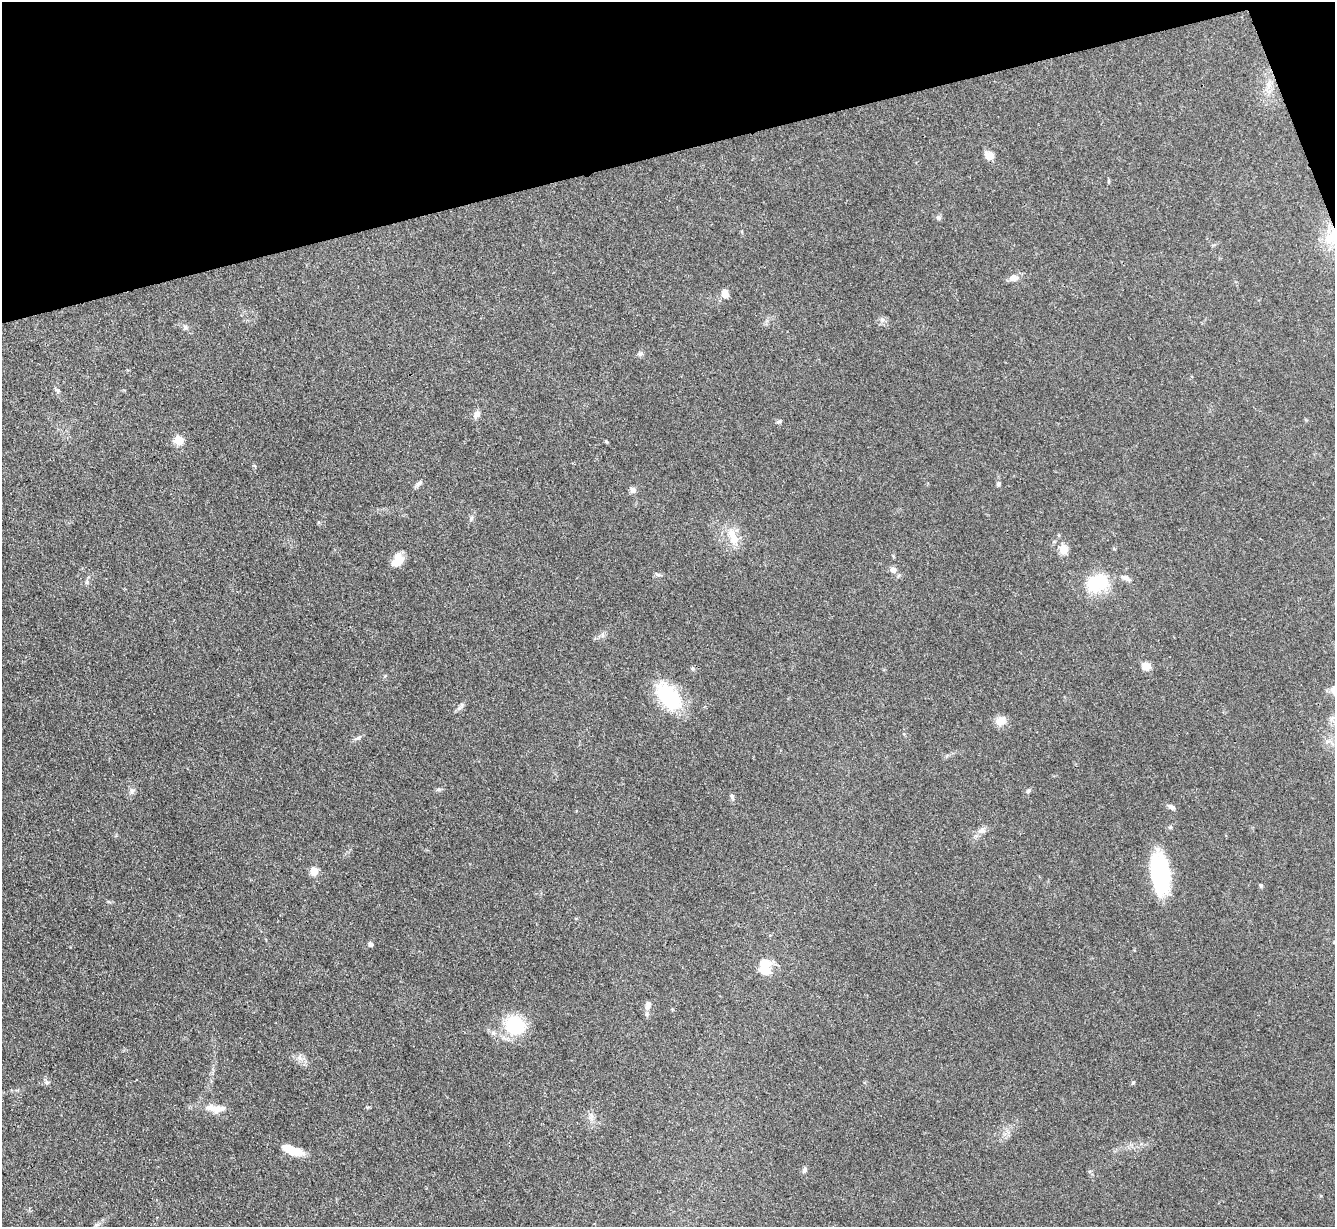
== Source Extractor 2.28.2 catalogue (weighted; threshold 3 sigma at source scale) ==
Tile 3 of 4 x 4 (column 3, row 1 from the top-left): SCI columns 2668-4000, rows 3822-5046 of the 5333 x 5319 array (HDU 1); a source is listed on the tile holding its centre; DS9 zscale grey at full resolution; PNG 1337 x 1229 px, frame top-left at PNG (2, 2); no overlay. Shown black and unused: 13% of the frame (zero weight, under 3 of 4 exposures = <1% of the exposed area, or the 3 px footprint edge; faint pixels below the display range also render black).
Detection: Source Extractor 2.28.2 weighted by HDU 2 'WHT'; one run over the whole footprint, this tile lists its part. Background 0.085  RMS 0.0061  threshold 0.0275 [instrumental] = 3 sigma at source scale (4.5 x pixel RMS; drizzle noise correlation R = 1.50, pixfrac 1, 0.05/0.05 arcsec/px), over >= 5 px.
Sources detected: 54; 1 inside a brighter object's white glare — not listed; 1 inside a brighter listed object's ellipse — not listed separately; the other 52 listed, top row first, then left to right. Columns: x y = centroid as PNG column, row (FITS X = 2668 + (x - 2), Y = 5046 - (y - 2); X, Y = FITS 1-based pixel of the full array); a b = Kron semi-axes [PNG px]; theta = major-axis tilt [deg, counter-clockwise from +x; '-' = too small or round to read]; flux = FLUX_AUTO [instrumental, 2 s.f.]
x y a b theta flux
1268 86 13 5 85 3.3
989 155 10 8 -37 5.4
938 217 7 6 - 1.5
1329 239 17 15 62 14
1014 278 13 9 9 4
725 294 12 8 -72 3.8
882 319 6 6 - 1.6
185 327 7 5 -46 1.2
640 353 8 6 48 1.4
57 390 8 5 -72 1.4
477 414 13 7 58 2.6
779 422 8 4 9 0.98
179 440 5 5 - 25
606 441 4 3 - 0.89
419 483 11 5 37 1.8
998 484 6 5 - 1.2
633 490 8 7 - 2.3
471 518 7 5 69 1.3
733 537 27 11 -68 10
1063 549 5 5 - 23
397 561 13 10 49 9.8
893 570 8 7 - 2.6
657 574 10 4 -24 1.1
87 582 7 4 71 1.1
1097 583 31 22 18 25
1146 666 10 9 - 5
1333 690 14 8 -85 2.8
668 696 35 21 -50 39
462 705 6 4 -72 0.98
1000 721 13 11 18 5.5
357 738 13 4 24 1.5
438 789 7 5 21 1.2
1029 790 8 5 41 1.2
132 791 8 6 28 1.8
732 796 7 6 - 1.2
1171 807 10 5 -26 2
982 831 12 8 17 3.1
314 871 5 5 - 13
1160 873 40 18 -83 62
1261 885 5 4 - 0.88
109 902 6 4 -19 0.83
370 944 5 5 - 1.7
765 963 16 12 -10 7.9
647 1006 13 7 81 3.5
515 1025 23 21 -31 30
493 1033 7 6 - 1.9
299 1058 10 6 -27 3
47 1082 8 5 -2 1.6
1133 1083 5 4 - 0.79
215 1108 21 12 -10 8.1
292 1150 28 9 -19 11
804 1170 8 5 63 1.6
Isophote crosses this tile's border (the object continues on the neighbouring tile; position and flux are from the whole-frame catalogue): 1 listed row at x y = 1333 690